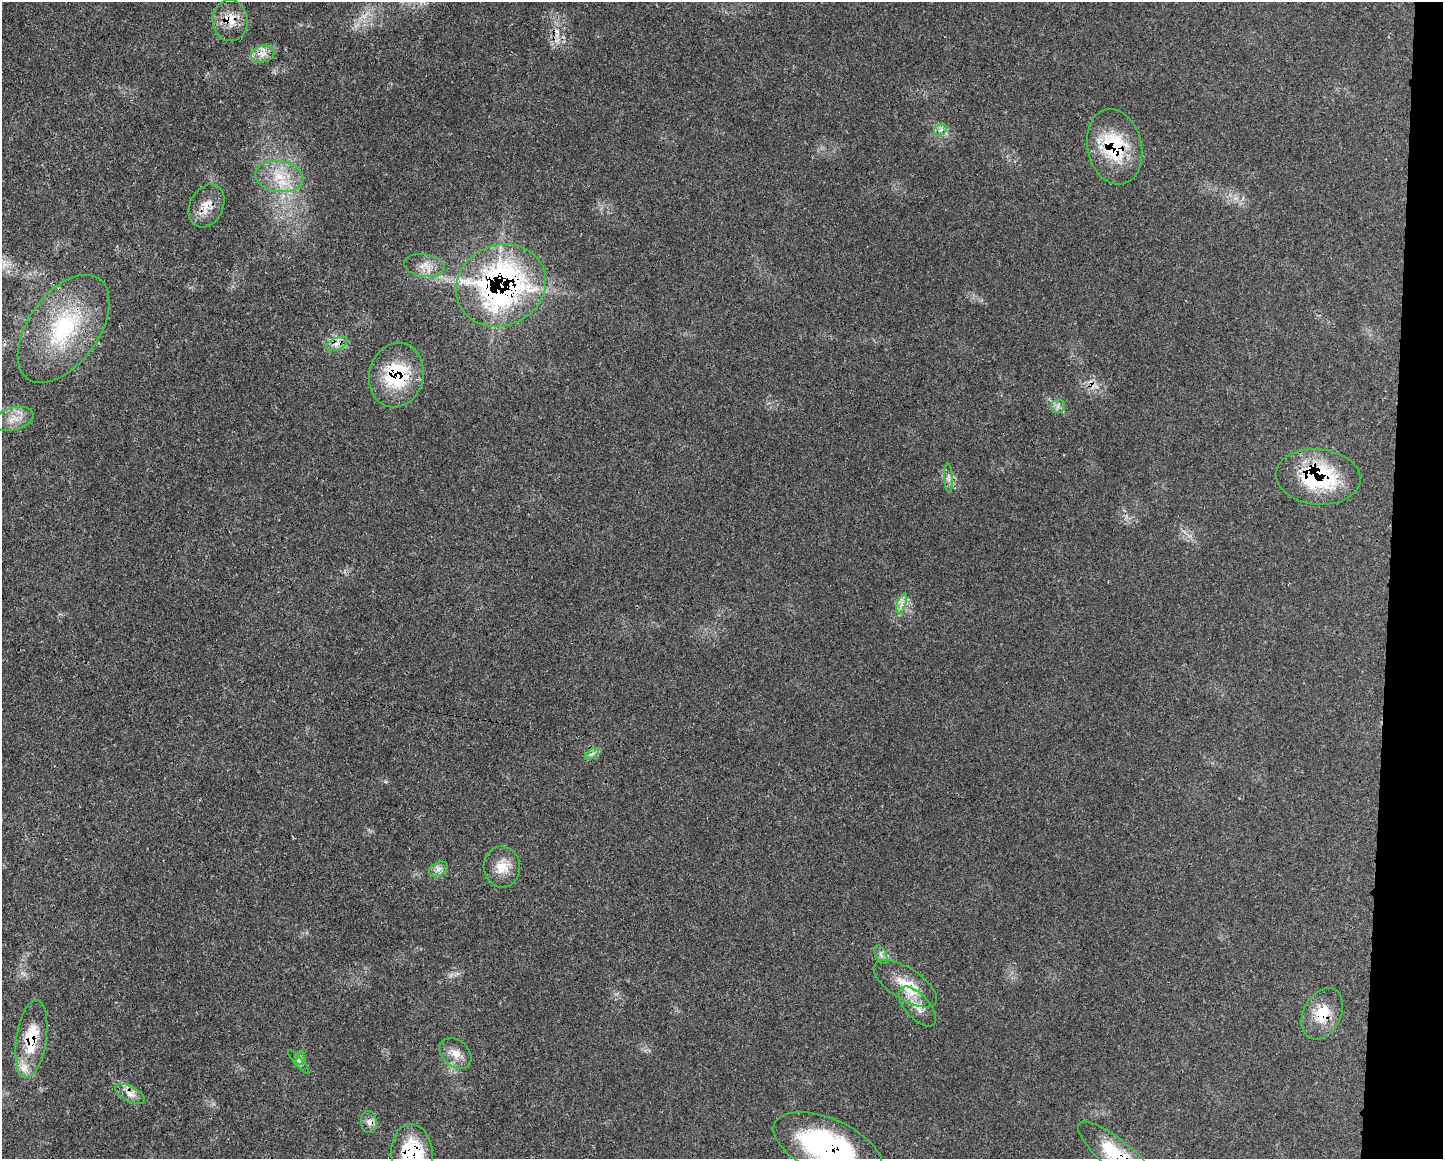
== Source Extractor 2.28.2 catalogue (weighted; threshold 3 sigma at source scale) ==
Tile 6 of 3 x 4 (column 3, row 2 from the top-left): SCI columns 3004-4444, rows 2318-3474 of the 4687 x 4654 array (HDU 1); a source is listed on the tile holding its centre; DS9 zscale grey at full resolution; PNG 1445 x 1161 px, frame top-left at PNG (2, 2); each listed source drawn as its Kron ellipse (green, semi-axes under 4 px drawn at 4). Shown black and unused: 4% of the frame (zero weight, under 3 of 4 exposures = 2% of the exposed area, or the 3 px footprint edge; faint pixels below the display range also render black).
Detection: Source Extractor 2.28.2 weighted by HDU 2 'WHT'; one run over the whole footprint, this tile lists its part. Background 0.0414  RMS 0.0027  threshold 0.0121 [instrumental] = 3 sigma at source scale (4.5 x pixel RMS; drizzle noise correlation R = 1.50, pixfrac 1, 0.05/0.05 arcsec/px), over >= 5 px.
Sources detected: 35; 1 cosmic-ray / hot-pixel residue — neither listed nor drawn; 2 inside a brighter listed object's ellipse — not listed separately; the other 32 listed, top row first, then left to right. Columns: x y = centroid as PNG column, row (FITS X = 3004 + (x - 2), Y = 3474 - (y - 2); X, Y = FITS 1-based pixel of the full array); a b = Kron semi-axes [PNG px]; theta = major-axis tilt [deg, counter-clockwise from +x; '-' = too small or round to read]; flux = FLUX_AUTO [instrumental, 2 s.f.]
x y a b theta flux
230 20 21 17 -87 5.4
263 54 12 8 14 2.1
940 130 7 5 43 0.81
1115 147 38 27 -77 18
279 177 24 15 -9 7.8
207 206 22 16 64 4.2
424 266 21 11 -8 3.4
501 285 46 40 26 93
63 329 61 35 54 30
337 344 11 6 24 1.6
396 375 32 27 75 18
1058 406 7 7 - 0.98
13 419 20 11 15 3.7
1318 477 42 27 -5 28
948 478 14 4 -87 1.1
901 603 10 3 69 0.93
592 754 8 4 36 0.78
502 867 21 18 -87 4.8
438 869 10 6 27 1.3
881 955 10 5 -63 0.94
905 984 36 16 -33 8.5
917 1007 24 12 -48 4.6
1322 1014 27 18 62 8
31 1039 39 15 81 12
456 1053 18 13 -42 3.3
301 1058 7 4 71 0.64
299 1062 15 3 -49 0.81
130 1094 16 7 -27 2.1
369 1122 11 8 -86 1.5
828 1146 58 27 -23 50
412 1154 31 21 -85 22
1120 1158 54 15 -41 21
Overlapping masked pixels (flux is a lower limit): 13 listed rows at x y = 230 20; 1115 147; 207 206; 501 285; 63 329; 396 375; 1318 477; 905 984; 1322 1014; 31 1039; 828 1146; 412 1154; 1120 1158
Isophote crosses this tile's border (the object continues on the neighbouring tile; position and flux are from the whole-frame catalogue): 3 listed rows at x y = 828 1146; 412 1154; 1120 1158